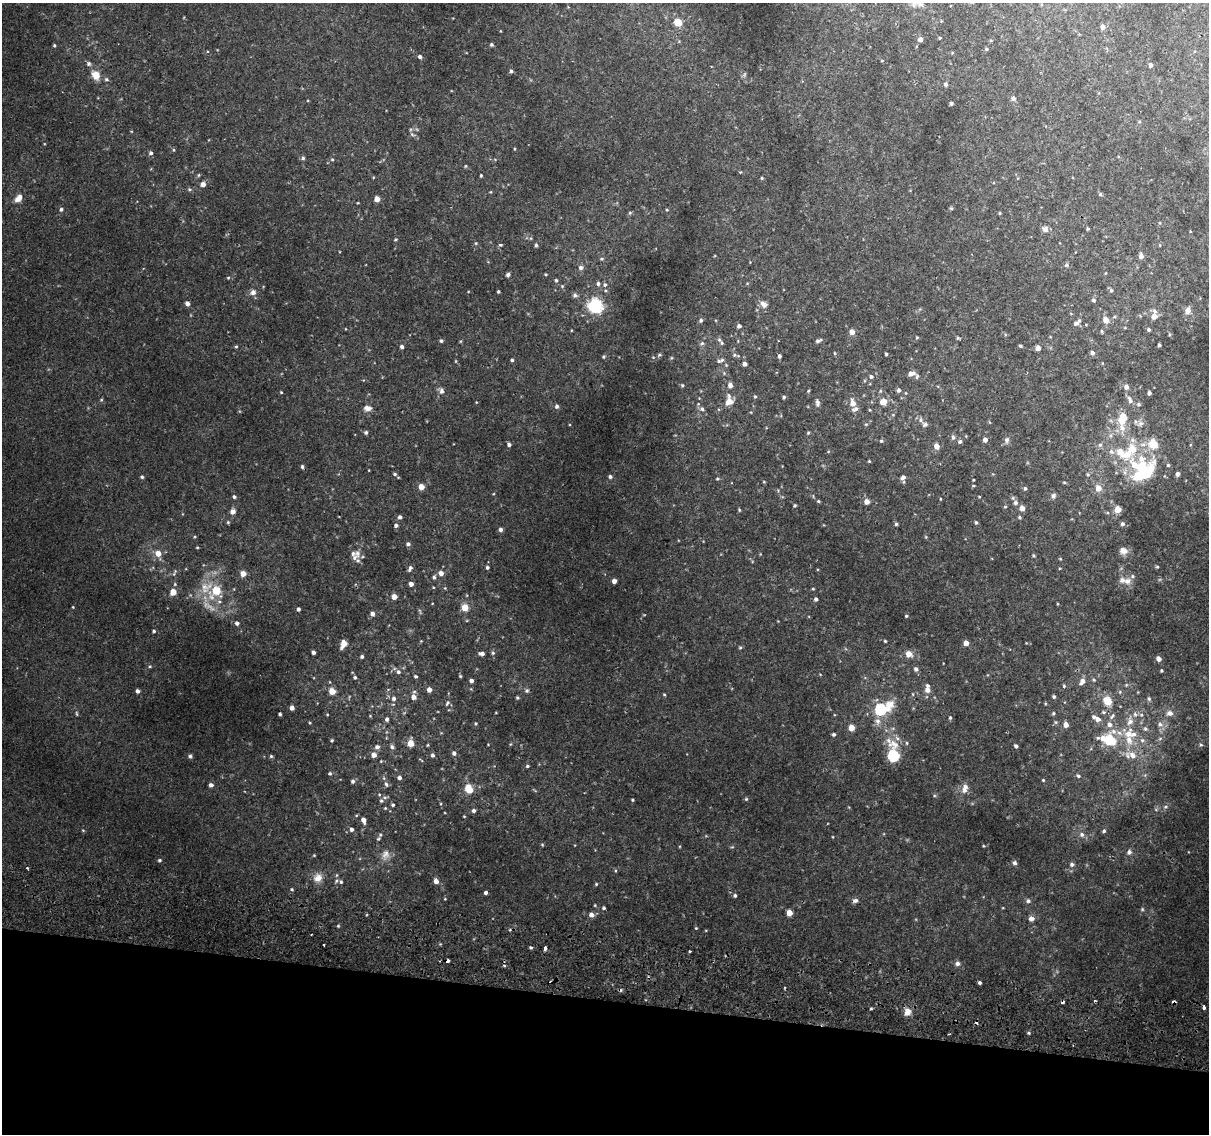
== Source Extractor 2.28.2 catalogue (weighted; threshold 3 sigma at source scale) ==
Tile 15 of 4 x 4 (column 3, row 4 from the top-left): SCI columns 2458-3664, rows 306-1437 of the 4924 x 5194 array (HDU 1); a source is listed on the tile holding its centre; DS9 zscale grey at full resolution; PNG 1211 x 1136 px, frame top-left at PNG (2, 3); no overlay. Shown black and unused: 12% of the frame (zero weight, under 2 of 3 exposures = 5% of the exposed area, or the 3 px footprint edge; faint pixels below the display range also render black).
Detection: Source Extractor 2.28.2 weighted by HDU 2 'WHT'; one run over the whole footprint, this tile lists its part. Background 0.00749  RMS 0.0022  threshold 0.00976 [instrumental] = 3 sigma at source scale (4.5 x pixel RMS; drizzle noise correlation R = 1.50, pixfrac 1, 0.0396/0.0396 arcsec/px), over >= 5 px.
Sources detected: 367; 2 too faint to see at this stretch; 1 inside a brighter object's white glare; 6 cosmic-ray / hot-pixel residue — not listed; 20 inside a brighter listed object's ellipse — not listed separately; the other 338 listed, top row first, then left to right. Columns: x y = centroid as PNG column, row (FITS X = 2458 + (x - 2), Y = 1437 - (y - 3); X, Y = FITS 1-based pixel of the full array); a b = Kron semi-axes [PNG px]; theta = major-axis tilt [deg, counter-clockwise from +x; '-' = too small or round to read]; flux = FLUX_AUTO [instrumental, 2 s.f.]
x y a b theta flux
920 4 10 6 -23 0.74
678 22 7 6 - 3
1103 27 5 5 - 0.99
940 38 3 3 - 0.21
920 39 4 4 - 1
54 45 4 3 - 0.23
491 45 4 4 - 0.33
987 49 5 3 - 0.22
420 57 4 4 - 0.49
882 61 4 3 - 0.17
89 64 6 6 - 0.44
1150 65 5 4 - 0.61
511 71 5 4 - 0.4
96 75 9 8 - 2.6
106 79 6 4 -1 0.35
946 84 5 5 - 0.43
1013 98 6 5 - 0.62
951 103 3 3 - 0.3
131 131 4 2 - 0.12
412 134 6 5 - 0.36
514 149 4 3 - 0.17
174 150 5 3 - 0.2
151 153 5 4 - 0.46
303 158 5 4 - 0.39
332 159 5 4 - 0.23
465 166 5 3 - 0.19
199 175 5 3 - 0.21
481 175 3 3 - 0.25
762 178 4 4 - 0.2
203 184 7 6 - 0.81
1100 194 4 4 - 0.3
18 198 11 7 49 1.5
377 199 4 4 - 1.7
951 208 5 4 - 0.29
61 209 5 4 - 0.48
667 210 4 3 - 0.18
630 213 5 4 - 0.27
1000 213 5 3 - 0.18
1045 229 7 6 - 1
1088 229 3 3 - 0.26
1190 231 3 2 - 0.14
395 239 5 3 - 0.19
476 243 4 3 - 0.18
500 245 4 3 - 0.28
536 245 5 4 - 0.29
1141 256 6 5 - 0.97
602 259 6 3 1 0.28
1066 265 5 5 - 0.43
581 268 6 6 - 0.68
508 275 5 4 - 0.42
228 278 5 3 - 0.21
556 280 5 4 - 0.31
598 283 6 5 - 0.49
605 285 5 5 - 0.47
562 286 4 4 - 0.23
1111 290 6 5 - 0.35
498 291 3 3 - 0.27
253 292 8 7 - 0.88
575 295 8 5 -3 0.48
1093 300 5 4 - 0.41
187 303 5 4 - 0.9
763 304 10 8 -29 1.1
595 306 17 16 - 7.6
1188 311 10 7 65 1
1154 316 8 5 84 2
701 320 5 4 - 0.45
1106 320 8 7 - 1.4
1077 322 12 5 41 0.88
739 326 5 4 - 0.63
1149 330 4 4 - 0.36
1102 331 5 3 - 0.22
852 332 5 5 - 1.3
917 337 3 3 - 0.2
958 338 4 4 - 0.25
719 340 7 6 - 0.54
441 341 4 4 - 0.4
461 341 5 3 - 0.18
818 341 7 4 24 0.52
702 343 6 5 - 0.4
1159 345 3 3 - 0.35
236 346 4 4 - 0.22
1020 346 4 3 - 0.3
402 347 4 4 - 0.48
1038 348 4 4 - 1.3
834 353 5 3 - 0.21
1092 353 5 5 - 0.65
886 354 3 3 - 0.29
659 355 6 3 -7 0.26
734 355 6 5 - 0.38
779 356 4 3 - 0.46
603 357 5 4 - 0.24
512 360 4 4 - 0.31
720 360 11 5 14 0.59
745 364 4 4 - 0.72
724 373 5 5 - 0.25
911 374 9 6 18 1.3
871 377 5 5 - 0.4
682 385 5 4 - 0.25
730 385 5 5 - 0.99
1126 387 5 5 - 0.9
899 390 5 4 - 0.54
441 391 7 6 - 0.74
808 391 5 3 - 0.22
880 391 6 3 72 0.23
281 392 4 3 - 0.2
1149 393 4 3 - 0.46
755 396 4 3 - 0.27
784 397 4 4 - 0.29
101 400 5 4 - 0.21
1130 400 12 6 -65 0.89
729 401 12 8 74 2
883 402 7 6 - 2.2
817 403 10 6 -89 0.65
853 403 9 7 -73 1.5
1139 404 6 5 - 0.37
557 406 5 4 - 0.44
367 408 10 7 -2 1.1
702 409 6 6 - 0.46
1123 417 11 7 72 4
921 420 7 6 - 0.6
1140 423 9 7 19 0.82
866 424 5 3 - 0.22
366 432 5 5 - 0.41
808 433 4 4 - 0.24
953 437 6 4 -89 0.5
985 440 4 4 - 0.88
1007 440 8 7 - 0.57
881 441 4 4 - 0.28
960 442 5 5 - 0.42
509 445 4 4 - 0.52
1100 445 6 6 - 0.43
937 446 5 5 - 1.5
1111 452 8 7 - 0.76
1120 452 8 7 - 2.1
869 461 4 4 - 0.19
1168 465 5 5 - 0.32
302 467 4 3 - 0.36
1141 467 35 20 40 13
369 470 3 2 - 0.12
395 474 5 4 - 0.32
1088 474 5 4 - 0.28
1178 474 6 5 - 0.69
142 477 4 4 - 0.35
610 477 5 5 - 0.45
903 477 7 5 38 0.73
717 479 5 4 - 0.26
973 480 3 2 - 0.15
1064 482 5 3 - 0.2
421 487 4 4 - 2.1
1025 488 4 4 - 0.33
1098 488 6 5 - 2
1053 495 7 6 - 0.5
234 497 4 4 - 0.42
940 499 4 2 - 0.14
818 501 4 4 - 0.22
867 502 5 5 - 1.5
1015 503 7 7 - 0.66
795 505 4 4 - 0.28
1005 507 5 3 - 0.19
1022 508 5 5 - 1.2
1118 509 6 5 - 2.3
739 510 5 3 - 0.21
233 512 6 5 - 1
400 517 4 4 - 0.59
1020 517 4 3 - 0.26
228 522 5 4 - 0.24
976 522 5 4 - 0.31
896 524 4 4 - 0.28
1122 524 5 5 - 0.56
396 525 5 4 - 0.54
500 529 5 5 - 0.57
926 537 5 3 - 0.19
408 544 5 4 - 0.52
197 547 4 3 - 0.18
1123 551 11 9 -13 1.3
158 553 6 6 - 1.9
357 553 10 8 -79 0.99
1033 555 5 3 - 0.22
1060 559 5 3 - 0.17
487 567 4 4 - 0.36
1157 567 5 3 - 0.22
410 568 7 4 65 0.56
441 573 6 5 - 0.99
243 574 5 5 - 2
434 577 5 5 - 0.43
614 581 4 4 - 1
1127 581 10 8 15 1.3
411 584 4 4 - 1.1
204 587 12 11 - 2.2
813 589 3 3 - 0.2
216 590 13 12 - 4.3
173 592 6 5 - 2.1
394 597 4 4 - 1.7
816 599 5 4 - 0.44
1057 604 4 2 - 0.16
73 607 3 3 - 0.16
465 607 5 5 - 3.7
211 608 15 5 -37 1.3
298 609 4 3 - 0.47
372 614 5 4 - 0.83
906 616 4 3 - 0.26
237 623 5 4 - 0.58
154 631 4 3 - 0.29
885 641 3 3 - 0.23
966 643 5 4 - 1.3
343 644 7 5 68 2.4
740 647 5 4 - 0.26
313 652 4 3 - 0.57
493 653 5 5 - 0.33
482 654 7 5 -3 0.73
909 654 6 6 - 1.7
362 657 4 4 - 0.39
1159 659 5 4 - 1.1
150 666 5 4 - 0.24
916 669 6 5 - 0.63
1162 671 3 3 - 0.24
398 672 6 5 - 0.52
416 676 5 4 - 0.31
460 676 4 4 - 0.23
355 677 5 4 - 0.33
1094 680 5 4 - 0.28
471 681 4 4 - 0.75
1082 681 8 6 52 1.1
1064 686 5 5 - 0.27
429 690 4 4 - 1.2
928 690 7 7 - 1.3
138 691 4 4 - 0.7
332 691 5 4 - 3.2
527 691 5 5 - 0.39
664 694 5 3 - 0.19
1054 696 4 4 - 0.34
414 697 6 6 - 1.1
517 698 4 4 - 0.28
394 699 6 5 - 0.54
1149 699 6 5 - 0.35
1107 701 6 5 - 5.5
447 703 9 5 61 0.47
292 708 4 4 - 1.2
881 709 10 6 25 19
1103 712 6 5 - 0.32
1053 713 5 4 - 0.28
1169 713 10 8 9 1.1
280 714 3 3 - 0.34
1135 714 7 5 -46 0.51
1112 716 10 3 59 0.39
950 718 5 4 - 0.29
387 719 5 4 - 0.46
1098 719 7 6 - 1
878 721 8 8 - 0.99
1056 722 5 5 - 0.29
310 723 4 3 - 0.18
476 723 4 3 - 0.22
1110 724 7 6 - 0.93
1160 724 8 7 - 0.83
1066 725 5 5 - 1.4
851 728 5 5 - 2.1
1145 729 6 5 - 0.41
1113 731 14 8 13 1.8
834 734 4 4 - 0.37
1129 734 16 11 66 3.1
1160 738 6 4 20 0.29
332 740 4 3 - 0.25
1109 740 13 9 -19 7.5
1142 740 6 6 - 0.52
410 743 5 4 - 3.5
907 743 5 3 - 0.23
428 745 4 3 - 0.17
1201 745 5 5 - 0.32
1016 746 4 4 - 0.49
377 747 6 5 - 0.62
392 747 6 5 - 0.45
454 753 5 4 - 0.65
374 755 5 5 - 1.3
432 755 4 4 - 0.47
893 755 10 6 -82 22
1132 755 12 9 -29 1.9
190 756 5 5 - 0.37
271 756 4 4 - 0.32
527 766 5 3 - 0.3
330 774 4 4 - 0.3
1078 776 5 4 - 0.33
399 777 5 4 - 0.52
1043 780 4 4 - 0.2
353 781 5 5 - 0.48
386 784 6 5 - 0.41
211 785 5 4 - 0.7
469 789 12 9 -61 2.4
964 790 9 7 -80 1
746 799 5 4 - 0.24
632 800 3 2 - 0.21
381 801 6 5 - 0.38
393 805 4 4 - 0.3
1166 807 7 5 20 0.43
385 808 4 4 - 0.19
474 810 5 5 - 0.52
363 820 8 5 -73 0.84
351 829 5 4 - 0.61
83 830 5 3 - 0.19
1104 831 5 4 - 0.33
1082 835 7 6 - 0.63
378 839 6 5 - 0.37
1129 852 7 6 - 0.67
385 854 12 11 - 1.6
314 855 4 3 - 0.17
160 860 4 4 - 0.34
1014 863 6 6 - 0.45
1072 864 5 5 - 0.56
27 868 3 3 - 0.26
615 871 5 3 - 0.2
318 878 13 12 - 1.8
436 881 5 4 - 1.3
341 882 5 5 - 0.34
596 884 4 4 - 0.24
292 889 5 4 - 0.27
486 892 4 4 - 0.53
735 895 5 4 - 0.38
445 899 4 3 - 0.15
855 901 8 6 14 0.62
1028 901 6 6 - 0.52
604 908 5 5 - 0.35
1142 909 5 4 - 0.27
789 913 5 4 - 2.2
591 915 5 5 - 1.2
1031 918 7 7 - 0.83
338 926 4 4 - 0.23
696 928 4 4 - 0.2
531 947 5 3 - 0.31
545 948 4 3 - 1.2
448 960 4 3 - 0.9
957 963 6 6 - 0.66
504 966 4 3 - 0.26
980 983 3 3 - 0.4
1095 1001 4 2 - 0.19
1174 1002 4 3 - 1.2
1204 1007 3 3 - 1.3
871 1009 5 3 - 0.23
907 1012 9 9 - 1.4
1029 1033 4 4 - 0.26
Overlapping masked pixels (flux is a lower limit): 2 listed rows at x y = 448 960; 1174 1002
Isophote crosses this tile's border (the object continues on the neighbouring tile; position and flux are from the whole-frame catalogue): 1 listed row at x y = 920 4